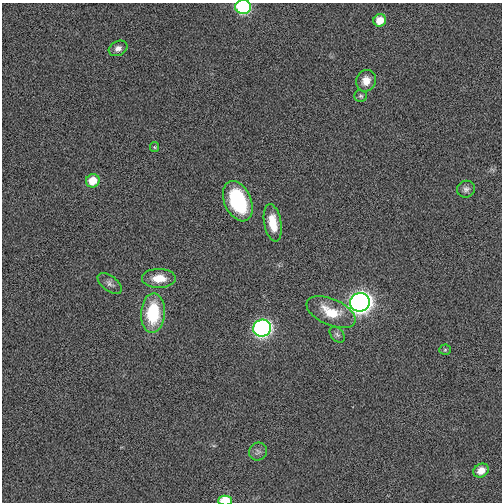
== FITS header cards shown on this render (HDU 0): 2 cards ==
NAXIS1  =                  500
NAXIS2  =                  500

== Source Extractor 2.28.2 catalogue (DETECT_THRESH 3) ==
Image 500 x 500 px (HDU 0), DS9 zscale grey, 1 PNG px = 1 image px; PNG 504 x 504 px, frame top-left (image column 1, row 500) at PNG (2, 3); each listed source drawn as its Kron ellipse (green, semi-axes under 4 px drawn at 4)
Background 0.00281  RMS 0.071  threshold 0.213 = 3 sigma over >= 5 px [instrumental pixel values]
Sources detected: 21; all 21 listed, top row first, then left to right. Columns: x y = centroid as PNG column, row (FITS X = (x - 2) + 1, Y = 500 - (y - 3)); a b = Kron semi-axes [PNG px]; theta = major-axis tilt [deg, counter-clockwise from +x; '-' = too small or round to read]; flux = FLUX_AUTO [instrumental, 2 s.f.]
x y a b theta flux
243 7 7 7 - 540
380 20 6 6 - 73
118 48 10 7 28 24
366 81 11 9 66 56
361 96 6 5 - 8.4
154 147 5 4 - 5.5
93 181 7 6 - 92
466 189 9 8 - 18
238 201 21 13 -66 410
273 223 19 8 -80 96
159 278 17 9 0 79
110 284 14 7 -36 22
360 302 10 9 - 2900
331 312 26 13 -24 140
153 313 20 12 86 260
262 328 9 8 - 1300
337 335 9 6 -49 15
445 350 5 5 - 7
258 452 9 8 - 19
481 471 8 6 32 61
225 500 7 5 1 150
At the frame edge (FLAGS 8, measured only in part): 2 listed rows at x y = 243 7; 225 500